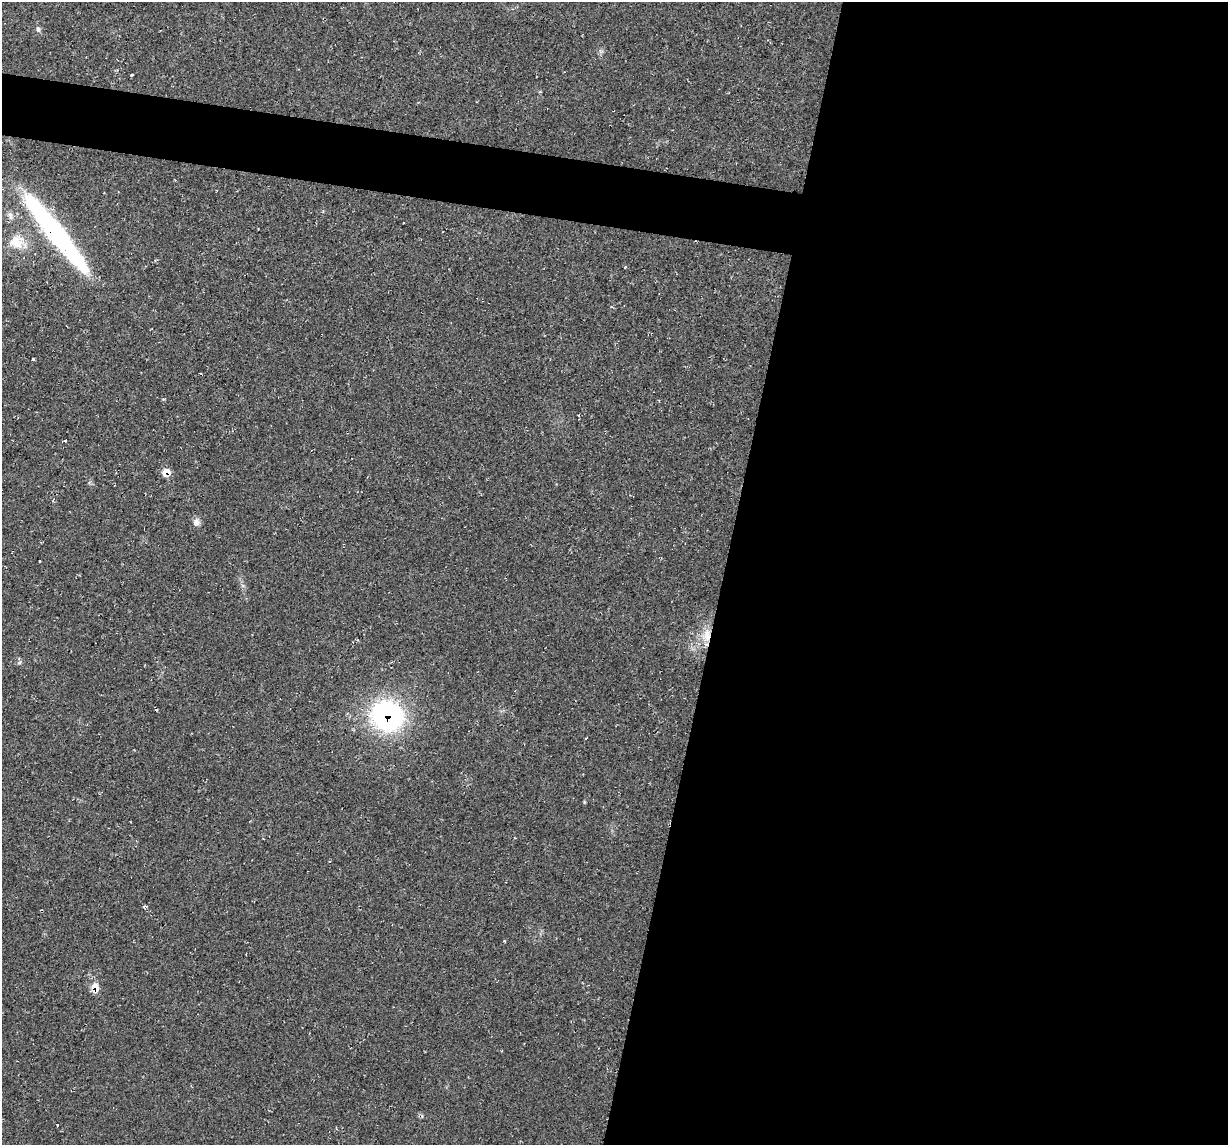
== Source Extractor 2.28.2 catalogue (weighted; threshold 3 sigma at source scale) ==
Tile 12 of 4 x 4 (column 4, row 3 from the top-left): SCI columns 3678-4903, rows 1261-2403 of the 4905 x 4926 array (HDU 1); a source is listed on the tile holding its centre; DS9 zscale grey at full resolution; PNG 1230 x 1147 px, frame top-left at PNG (2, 2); no overlay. Shown black and unused: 45% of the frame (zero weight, under 2 of 3 exposures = <1% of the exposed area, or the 3 px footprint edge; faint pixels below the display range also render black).
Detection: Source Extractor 2.28.2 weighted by HDU 2 'WHT'; one run over the whole footprint, this tile lists its part. Background 0.0197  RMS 0.006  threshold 0.0268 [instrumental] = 3 sigma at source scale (4.5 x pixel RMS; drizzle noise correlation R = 1.50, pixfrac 1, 0.05/0.05 arcsec/px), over >= 5 px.
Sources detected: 15; all 15 listed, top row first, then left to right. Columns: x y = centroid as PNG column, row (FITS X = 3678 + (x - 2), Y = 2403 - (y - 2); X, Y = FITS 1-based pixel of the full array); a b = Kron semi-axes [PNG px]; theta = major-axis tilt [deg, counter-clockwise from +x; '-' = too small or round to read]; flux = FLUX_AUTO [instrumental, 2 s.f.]
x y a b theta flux
38 29 7 5 -75 1.3
131 75 3 3 - 7.3
10 215 10 6 -72 2
55 232 93 14 -52 130
16 242 19 19 - 11
625 267 3 2 - 1.3
33 359 3 3 - 1.8
65 441 3 3 - 3.4
166 472 9 8 - 5
196 522 10 8 -77 2.4
39 561 3 3 - 1.2
707 636 19 9 90 7.4
387 716 33 30 -22 90
95 987 14 10 -67 5.1
57 1125 3 2 - 0.86
Overlapping masked pixels (flux is a lower limit): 5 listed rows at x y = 55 232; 166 472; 707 636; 387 716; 95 987
Unlisted compact peaks at least as high as the median listed source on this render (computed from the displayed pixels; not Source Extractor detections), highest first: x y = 19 663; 164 399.